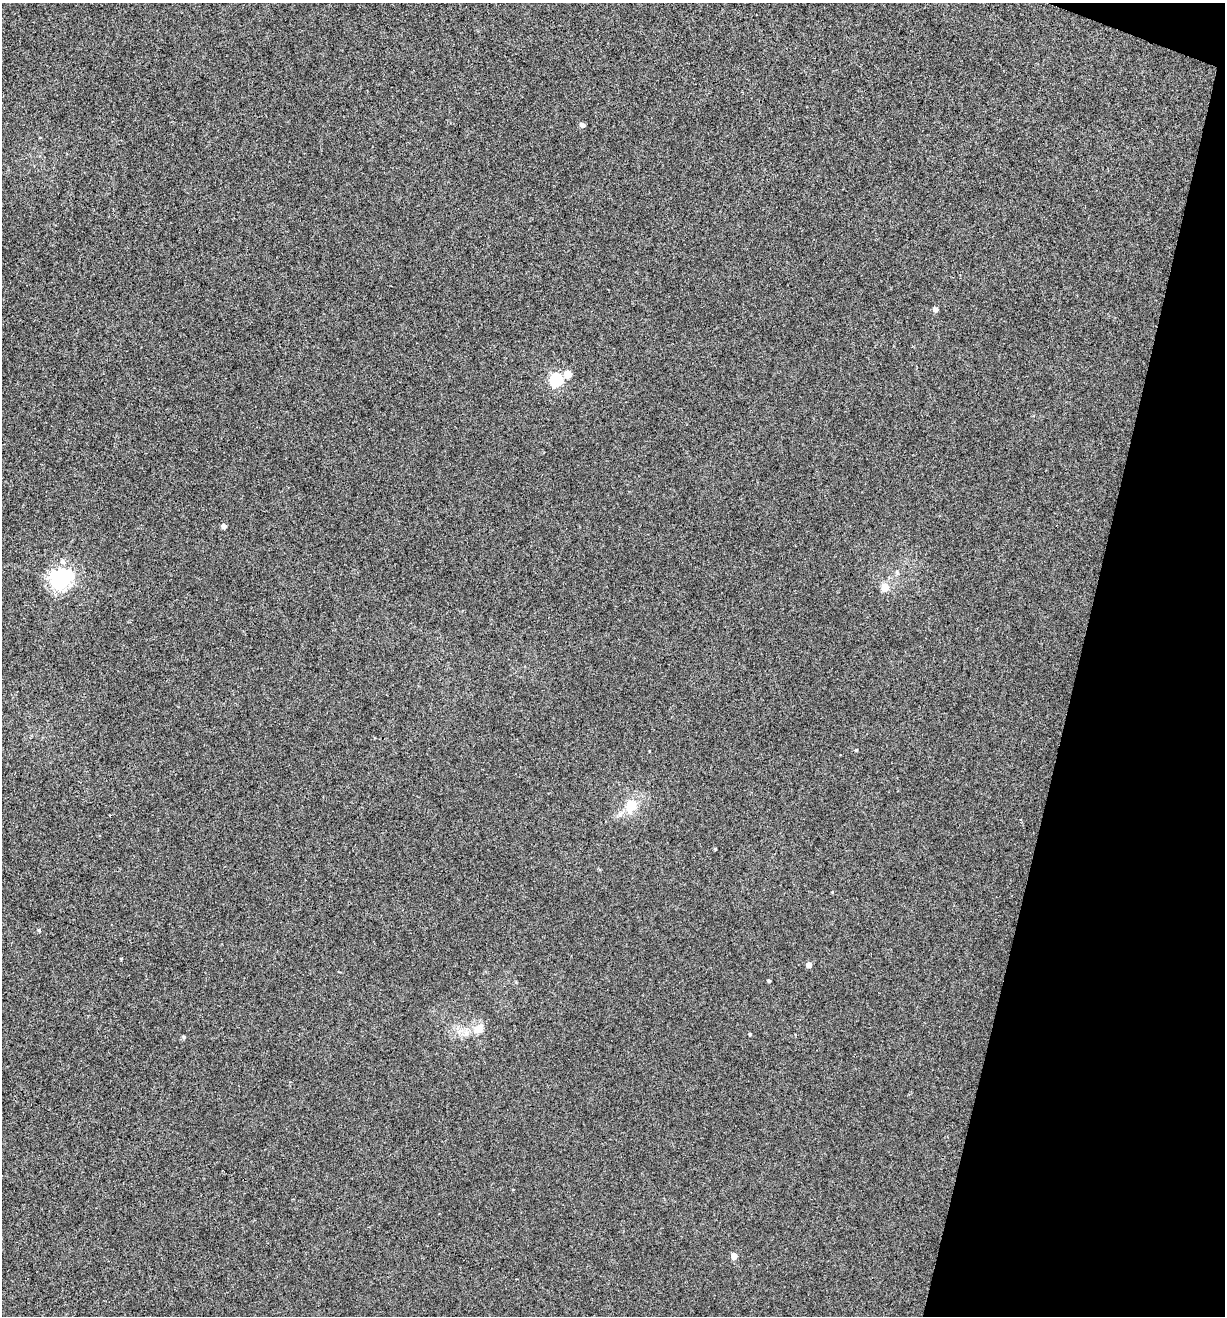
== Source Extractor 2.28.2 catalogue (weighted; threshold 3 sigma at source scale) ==
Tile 8 of 4 x 4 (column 4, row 2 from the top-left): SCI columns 3796-5018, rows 2632-3945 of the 5271 x 5259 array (HDU 1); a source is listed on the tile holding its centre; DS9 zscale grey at full resolution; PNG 1227 x 1318 px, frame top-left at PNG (2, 3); no overlay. Shown black and unused: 12% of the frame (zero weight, under 3 of 4 exposures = <1% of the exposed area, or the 3 px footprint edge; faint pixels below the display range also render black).
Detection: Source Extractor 2.28.2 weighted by HDU 2 'WHT'; one run over the whole footprint, this tile lists its part. Background 0.00115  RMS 0.0035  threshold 0.016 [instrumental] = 3 sigma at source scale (4.5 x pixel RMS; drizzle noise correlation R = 1.50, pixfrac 1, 0.05/0.05 arcsec/px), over >= 5 px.
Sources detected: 23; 2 inside a brighter listed object's ellipse — not listed separately; the other 21 listed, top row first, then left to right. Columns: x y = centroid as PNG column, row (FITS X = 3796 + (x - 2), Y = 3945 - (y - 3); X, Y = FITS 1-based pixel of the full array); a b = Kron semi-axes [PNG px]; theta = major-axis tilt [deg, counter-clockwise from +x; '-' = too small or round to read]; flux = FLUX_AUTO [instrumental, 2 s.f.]
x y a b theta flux
582 125 5 4 - 1.8
935 309 4 4 - 1.7
567 374 13 12 - 2.5
556 380 6 6 - 61
224 526 4 4 - 2.2
62 561 8 6 -73 1.4
897 572 6 5 - 0.66
60 580 8 7 - 210
885 587 6 5 - 7.1
856 750 4 3 - 0.31
649 751 3 2 - 0.2
631 805 19 17 52 7.7
715 849 3 3 - 0.34
39 930 5 4 - 0.47
121 958 5 3 - 0.27
809 965 4 4 - 2.8
769 981 3 3 - 0.54
479 1029 16 14 66 4.1
750 1034 3 3 - 0.56
184 1037 6 4 -16 0.56
734 1256 5 4 - 4.5